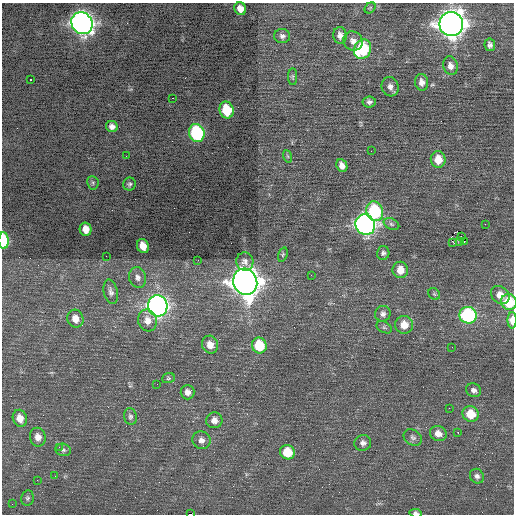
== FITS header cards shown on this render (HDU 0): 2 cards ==
NAXIS1  =                  512 / Axis length
NAXIS2  =                  512 / Axis length

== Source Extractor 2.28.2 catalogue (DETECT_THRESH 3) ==
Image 512 x 512 px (HDU 0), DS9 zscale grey, 1 PNG px = 1 image px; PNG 516 x 516 px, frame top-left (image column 1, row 512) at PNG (2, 3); each listed source drawn as its Kron ellipse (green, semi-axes under 4 px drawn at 4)
Background 0.0445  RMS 0.76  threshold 2.28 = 3 sigma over >= 5 px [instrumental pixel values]
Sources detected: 86; all 86 listed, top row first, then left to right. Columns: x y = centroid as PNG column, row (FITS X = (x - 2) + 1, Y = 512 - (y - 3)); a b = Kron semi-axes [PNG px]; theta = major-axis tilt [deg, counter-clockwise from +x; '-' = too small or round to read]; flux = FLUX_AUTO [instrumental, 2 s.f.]
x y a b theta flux
370 8 6 4 44 66
240 9 6 5 - 370
82 23 11 10 - 31000
451 24 12 12 - 51000
340 35 8 6 -85 260
282 36 8 7 - 180
353 41 10 9 - 320
490 45 6 5 - 150
362 49 10 8 65 3800
450 66 9 7 -77 280
293 77 8 4 -90 76
30 79 3 3 - 440
422 82 8 6 -81 270
390 87 10 8 -73 270
172 98 3 2 - 100
369 102 6 5 - 150
226 110 8 7 - 1800
112 126 6 5 - 220
197 133 9 7 -73 5600
371 151 2 2 - 53
126 156 3 2 - 51
287 156 6 4 -70 74
438 159 8 7 - 780
342 166 6 5 - 300
93 183 6 5 - 97
129 184 6 6 - 120
375 211 10 8 -71 4000
391 224 8 5 -27 120
485 224 2 2 - 180
365 225 10 9 - 21000
86 229 7 6 - 520
461 236 4 2 - 40
4 241 8 5 -88 3000
464 241 3 2 - 48
453 242 3 2 - 63
460 242 3 2 - 44
143 246 7 5 -67 570
383 253 7 6 - 140
283 255 7 4 70 81
106 256 2 2 - 30
198 260 2 2 - 87
245 262 9 8 - 210
400 270 8 7 - 670
311 275 2 2 - 25
138 277 10 8 -71 240
245 282 13 12 - 62000
111 292 12 7 -77 200
434 294 6 5 - 86
500 295 10 8 -42 570
509 302 8 7 - 2000
158 306 10 9 - 23000
383 314 8 7 - 190
468 315 9 8 - 6300
75 319 9 8 - 420
148 320 11 9 -72 410
512 320 8 4 -90 590
404 325 9 9 - 660
384 327 8 5 -29 110
210 345 9 8 - 470
259 345 8 7 - 2000
452 347 2 2 - 25
168 378 6 5 - 78
157 384 2 2 - 83
474 390 8 6 -27 170
187 392 7 7 - 270
449 408 2 2 - 32
471 414 8 7 - 1100
130 416 8 6 -79 140
20 418 9 7 -70 500
214 420 8 8 - 340
458 432 2 2 - 230
438 433 8 7 - 370
38 437 9 8 - 380
413 437 10 7 -33 170
201 440 9 8 - 280
363 443 8 8 - 220
59 447 2 2 - 66
63 450 8 6 -15 130
287 452 7 7 - 1400
55 476 2 2 - 45
477 476 8 6 -52 170
37 480 2 2 - 43
27 498 8 6 80 120
12 504 2 2 - 29
416 513 6 3 -5 130
190 514 4 2 - 3000
At the frame edge (FLAGS 8, measured only in part): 5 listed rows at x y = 4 241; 509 302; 512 320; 416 513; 190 514